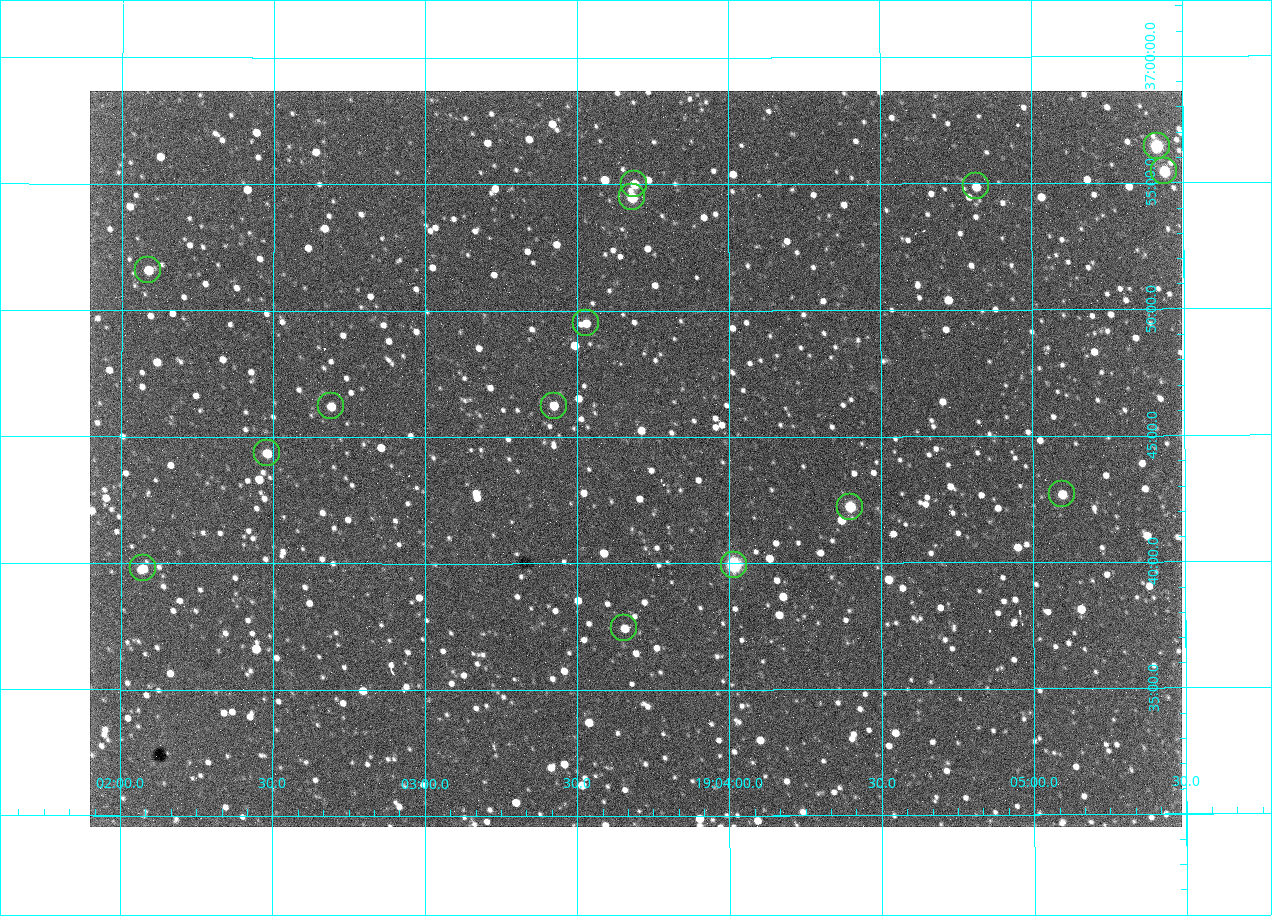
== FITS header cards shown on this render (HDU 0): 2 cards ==
NAXIS1  =                 1092 /fastest changing axis
NAXIS2  =                  736 /next to fastest changing axis

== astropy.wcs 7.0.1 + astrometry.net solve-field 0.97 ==
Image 1092 x 736 px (HDU 0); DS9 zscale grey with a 90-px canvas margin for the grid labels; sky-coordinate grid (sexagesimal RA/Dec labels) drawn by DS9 from the SOLVED WCS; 15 Tycho-2 reference stars matched to detected sources circled (green)
Header WCS: none
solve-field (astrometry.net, Tycho-2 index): SOLVED blind (the file carries no WCS)
Solved WCS: RA---TAN-SIP/DEC--TAN-SIP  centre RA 19:03:42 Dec +36:44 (285.92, +36.74 deg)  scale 2.37 arcsec/px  FOV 43.2' x 29.1'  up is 0 deg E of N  parity flipped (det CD > 0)
(file carries no celestial WCS; the grid is the blind solution)
Tycho-2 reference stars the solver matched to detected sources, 15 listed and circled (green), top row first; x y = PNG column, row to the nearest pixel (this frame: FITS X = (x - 90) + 1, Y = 736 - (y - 91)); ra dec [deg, ICRS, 3 dp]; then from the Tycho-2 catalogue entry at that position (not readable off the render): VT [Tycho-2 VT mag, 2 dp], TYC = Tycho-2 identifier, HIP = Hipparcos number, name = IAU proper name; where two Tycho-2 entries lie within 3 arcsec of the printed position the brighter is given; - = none
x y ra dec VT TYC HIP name
1157 146 286.353 +36.941 8.32 2652-644-1 93748 -
1164 171 286.360 +36.924 9.83 2652-14-1 - -
634 184 285.922 +36.917 10.48 2652-1249-1 - -
976 186 286.204 +36.915 10.94 2652-350-1 - -
632 197 285.920 +36.908 9.57 2652-218-1 - -
148 270 285.522 +36.860 10.88 2651-1921-1 - -
586 323 285.882 +36.825 10.95 2652-329-1 - -
331 406 285.672 +36.770 11.14 2651-2527-1 - -
554 406 285.856 +36.771 11.11 2652-1253-1 - -
267 453 285.620 +36.739 11.03 2651-1906-1 - -
1062 494 286.274 +36.711 10.88 2652-1070-1 - -
850 507 286.100 +36.704 10.14 2652-1649-1 - -
734 565 286.004 +36.666 8.52 2652-1368-1 - -
143 568 285.518 +36.663 10.71 2651-2245-1 - -
624 628 285.914 +36.624 11.11 2652-845-1 - -